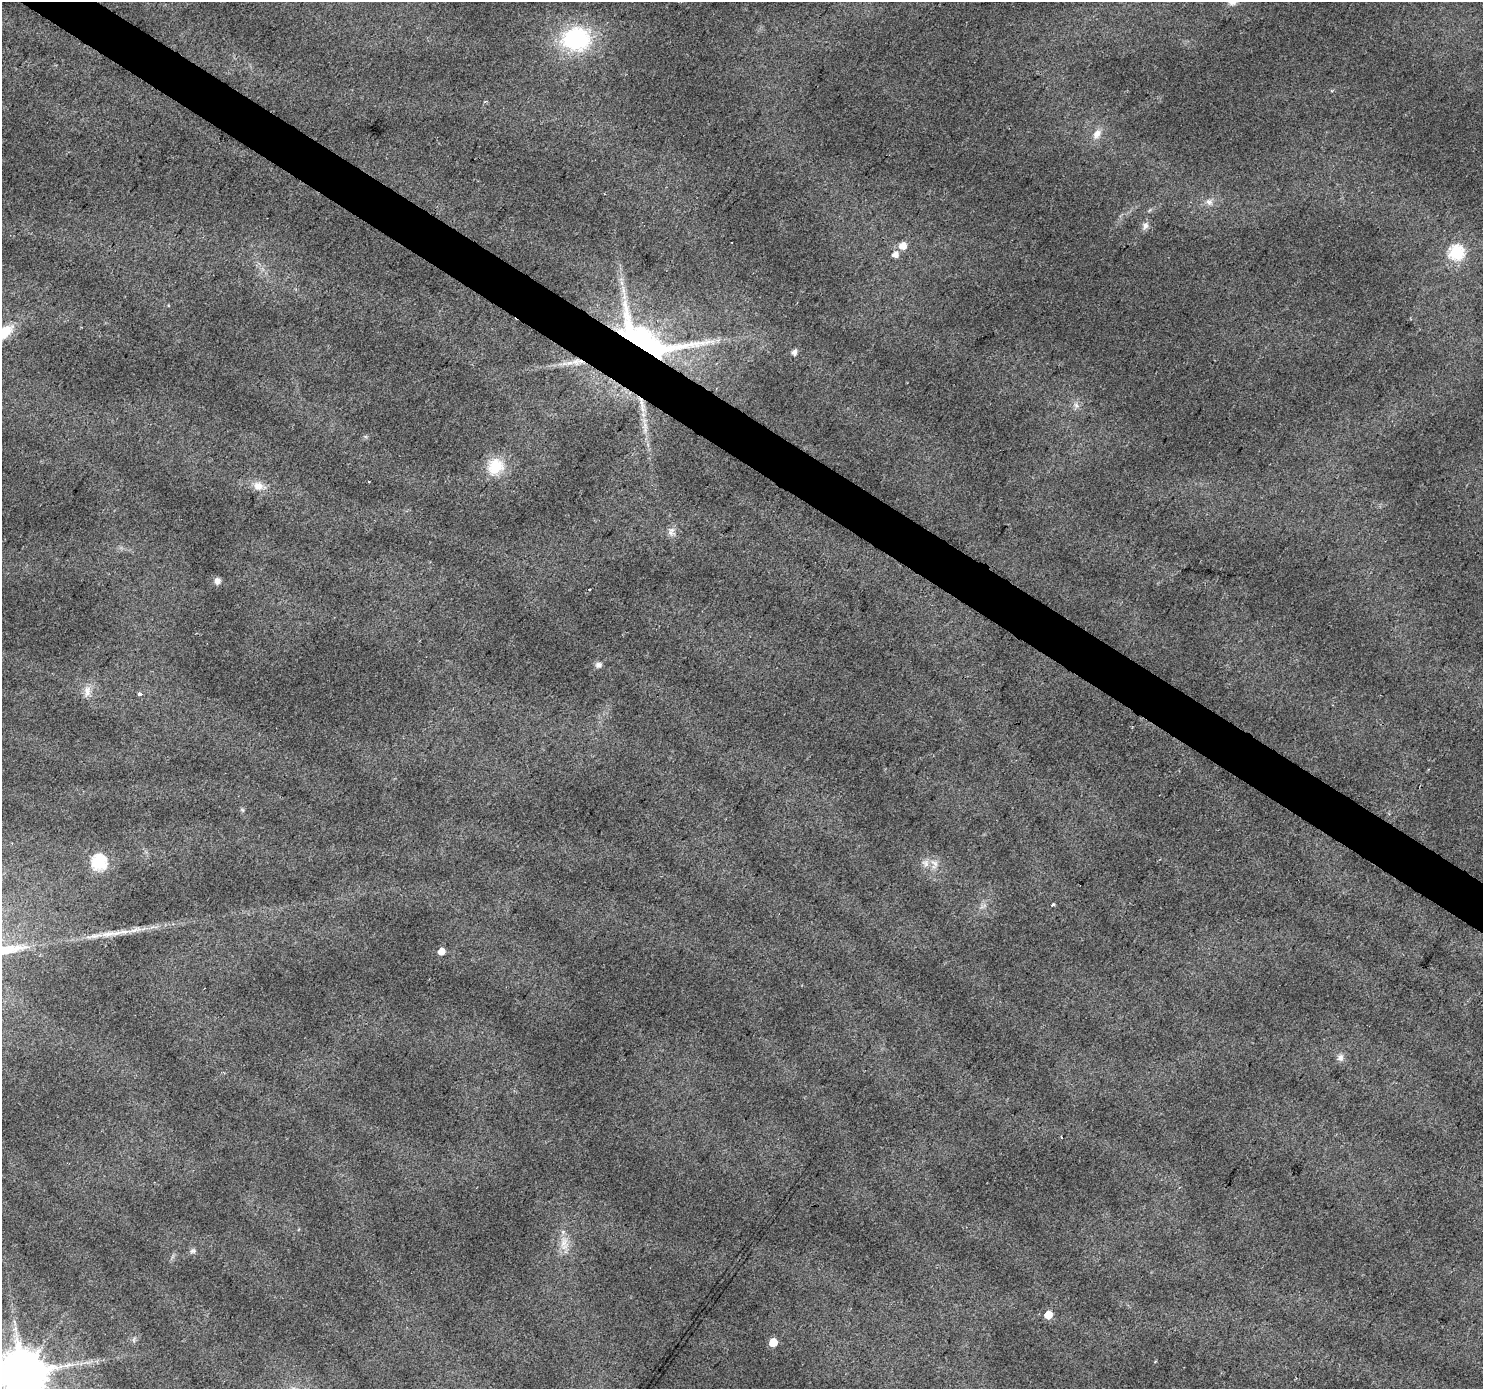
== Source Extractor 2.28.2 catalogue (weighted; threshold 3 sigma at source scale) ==
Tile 11 of 4 x 4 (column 3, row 3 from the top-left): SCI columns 2961-4441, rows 1570-2956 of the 5925 x 5982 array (HDU 1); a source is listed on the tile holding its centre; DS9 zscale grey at full resolution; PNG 1485 x 1391 px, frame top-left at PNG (2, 2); no overlay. Shown black and unused: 3% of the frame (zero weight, under 2 of 3 exposures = <1% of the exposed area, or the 3 px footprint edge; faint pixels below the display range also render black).
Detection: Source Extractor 2.28.2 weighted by HDU 2 'WHT'; one run over the whole footprint, this tile lists its part. Background 0.0458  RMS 0.0074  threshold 0.0333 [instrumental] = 3 sigma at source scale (4.5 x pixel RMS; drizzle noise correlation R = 1.50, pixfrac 1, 0.0396/0.0396 arcsec/px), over >= 5 px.
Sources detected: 39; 1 cosmic-ray / hot-pixel residue — not listed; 1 inside a brighter listed object's ellipse — not listed separately; the other 37 listed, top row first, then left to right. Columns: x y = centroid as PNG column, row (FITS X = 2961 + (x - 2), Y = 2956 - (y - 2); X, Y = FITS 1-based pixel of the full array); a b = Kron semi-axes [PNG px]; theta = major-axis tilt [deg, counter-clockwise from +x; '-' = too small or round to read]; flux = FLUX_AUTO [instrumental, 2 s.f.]
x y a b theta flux
576 39 28 23 3 85
1097 134 15 9 56 6.7
1209 202 9 7 -15 3.5
1145 225 9 8 - 3.5
903 245 6 6 - 8.7
1456 252 7 7 - 110
895 254 6 6 - 5.1
624 296 7 4 -73 2.6
3 333 23 12 37 22
645 340 74 31 -22 210
794 352 5 5 - 4
575 361 12 10 -13 6.7
1076 405 7 6 - 2.6
642 408 18 6 -83 6.6
495 466 21 18 46 24
368 481 3 2 - 0.66
258 486 14 11 -11 7.6
671 531 14 9 -89 4.5
217 581 7 7 - 3.6
598 665 9 7 20 2.6
87 691 15 9 88 6.3
140 693 4 3 - 4.7
242 810 6 5 - 1.1
99 863 7 7 - 130
925 863 11 10 - 5.1
1053 905 3 3 - 2.2
108 934 26 7 9 10
441 951 5 5 - 7.9
1340 1057 10 8 77 3.4
1061 1137 3 2 - 0.56
564 1244 21 10 89 9.1
193 1251 8 6 31 2
1048 1315 5 5 - 14
134 1339 8 4 90 1.5
773 1342 5 5 - 16
1155 1361 3 3 - 0.65
22 1372 13 12 - 3900
Overlapping masked pixels (flux is a lower limit): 2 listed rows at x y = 645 340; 575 361
Isophote crosses this tile's border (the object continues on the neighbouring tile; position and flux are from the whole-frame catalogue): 2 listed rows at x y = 3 333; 22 1372